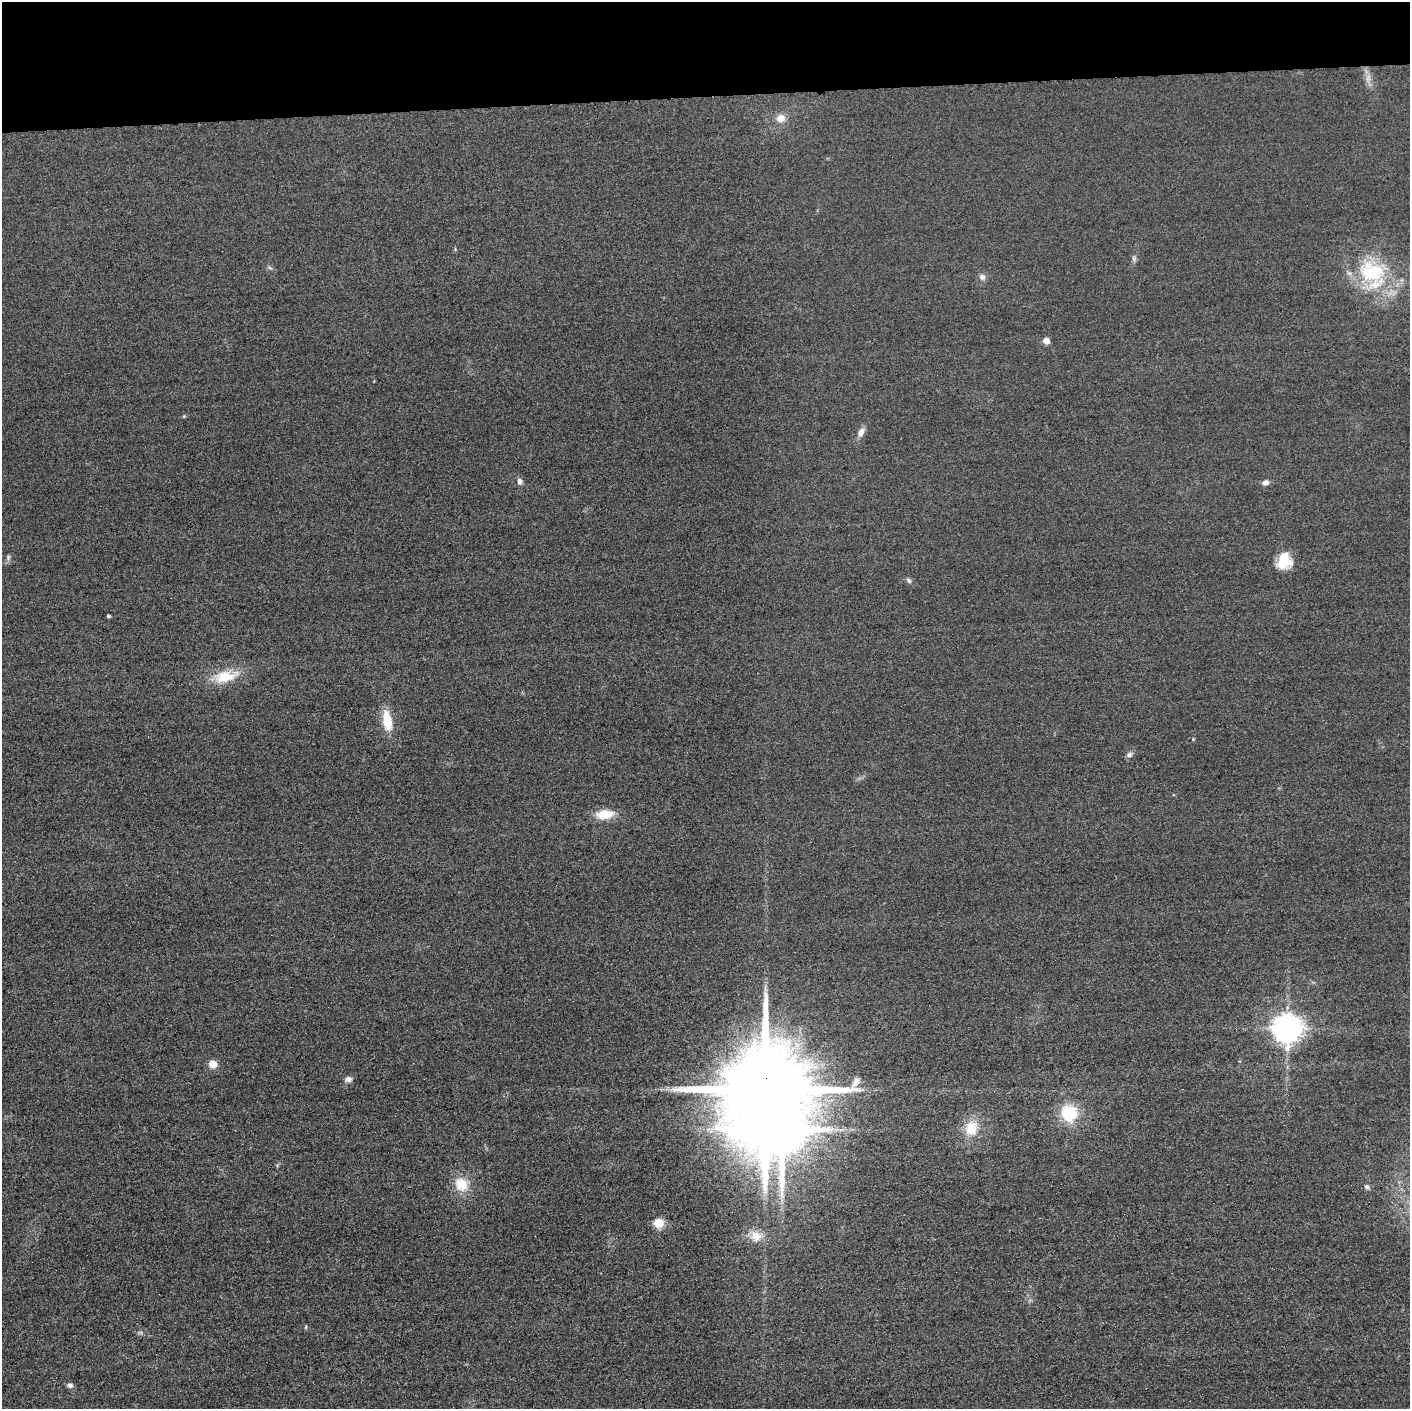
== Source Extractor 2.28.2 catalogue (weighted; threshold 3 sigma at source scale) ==
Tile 2 of 3 x 3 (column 2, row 1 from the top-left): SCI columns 1423-2830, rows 2842-4248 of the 4251 x 4275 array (HDU 1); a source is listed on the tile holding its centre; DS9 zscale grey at full resolution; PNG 1412 x 1411 px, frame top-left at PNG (2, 2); no overlay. Shown black and unused: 7% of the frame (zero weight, under 3 of 4 exposures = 3% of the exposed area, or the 3 px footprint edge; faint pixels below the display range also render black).
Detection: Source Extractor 2.28.2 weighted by HDU 2 'WHT'; one run over the whole footprint, this tile lists its part. Background 0.0604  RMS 0.017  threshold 0.0775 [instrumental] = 3 sigma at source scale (4.5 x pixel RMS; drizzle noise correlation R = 1.50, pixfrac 1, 0.05/0.05 arcsec/px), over >= 5 px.
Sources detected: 33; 1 too faint to see at this stretch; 1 inside a brighter object's white glare — not listed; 1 inside a brighter listed object's ellipse — not listed separately; the other 30 listed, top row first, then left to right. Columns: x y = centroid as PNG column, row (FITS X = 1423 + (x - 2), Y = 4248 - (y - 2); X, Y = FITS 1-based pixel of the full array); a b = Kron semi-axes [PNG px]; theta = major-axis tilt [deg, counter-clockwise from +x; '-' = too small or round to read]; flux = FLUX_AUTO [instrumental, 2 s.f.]
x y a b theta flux
780 118 12 10 16 15
1134 258 8 5 -84 3.8
1372 272 40 28 -21 130
982 277 8 8 - 6.4
1046 341 5 5 - 19
184 416 5 3 - 1.6
861 432 12 8 57 9.9
519 481 8 6 -80 6.2
1265 482 8 6 9 6.7
8 557 7 5 72 3.8
1284 561 19 16 83 38
909 580 8 5 -51 4.1
108 616 3 3 - 2.8
225 676 28 13 13 51
387 721 22 9 -81 43
1193 739 4 3 - 1.6
1129 754 8 7 - 5.2
604 814 16 9 4 39
1287 1028 9 9 - 2300
213 1064 5 5 - 49
348 1079 9 7 26 6.5
765 1089 25 21 75 43000
1069 1113 16 16 - 74
971 1128 19 16 83 38
461 1184 14 13 - 39
1367 1187 7 6 - 3.8
659 1223 5 5 - 85
756 1236 16 13 -14 23
306 1327 6 3 81 1.8
70 1385 7 6 - 5.4
Overlapping masked pixels (flux is a lower limit): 1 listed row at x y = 765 1089